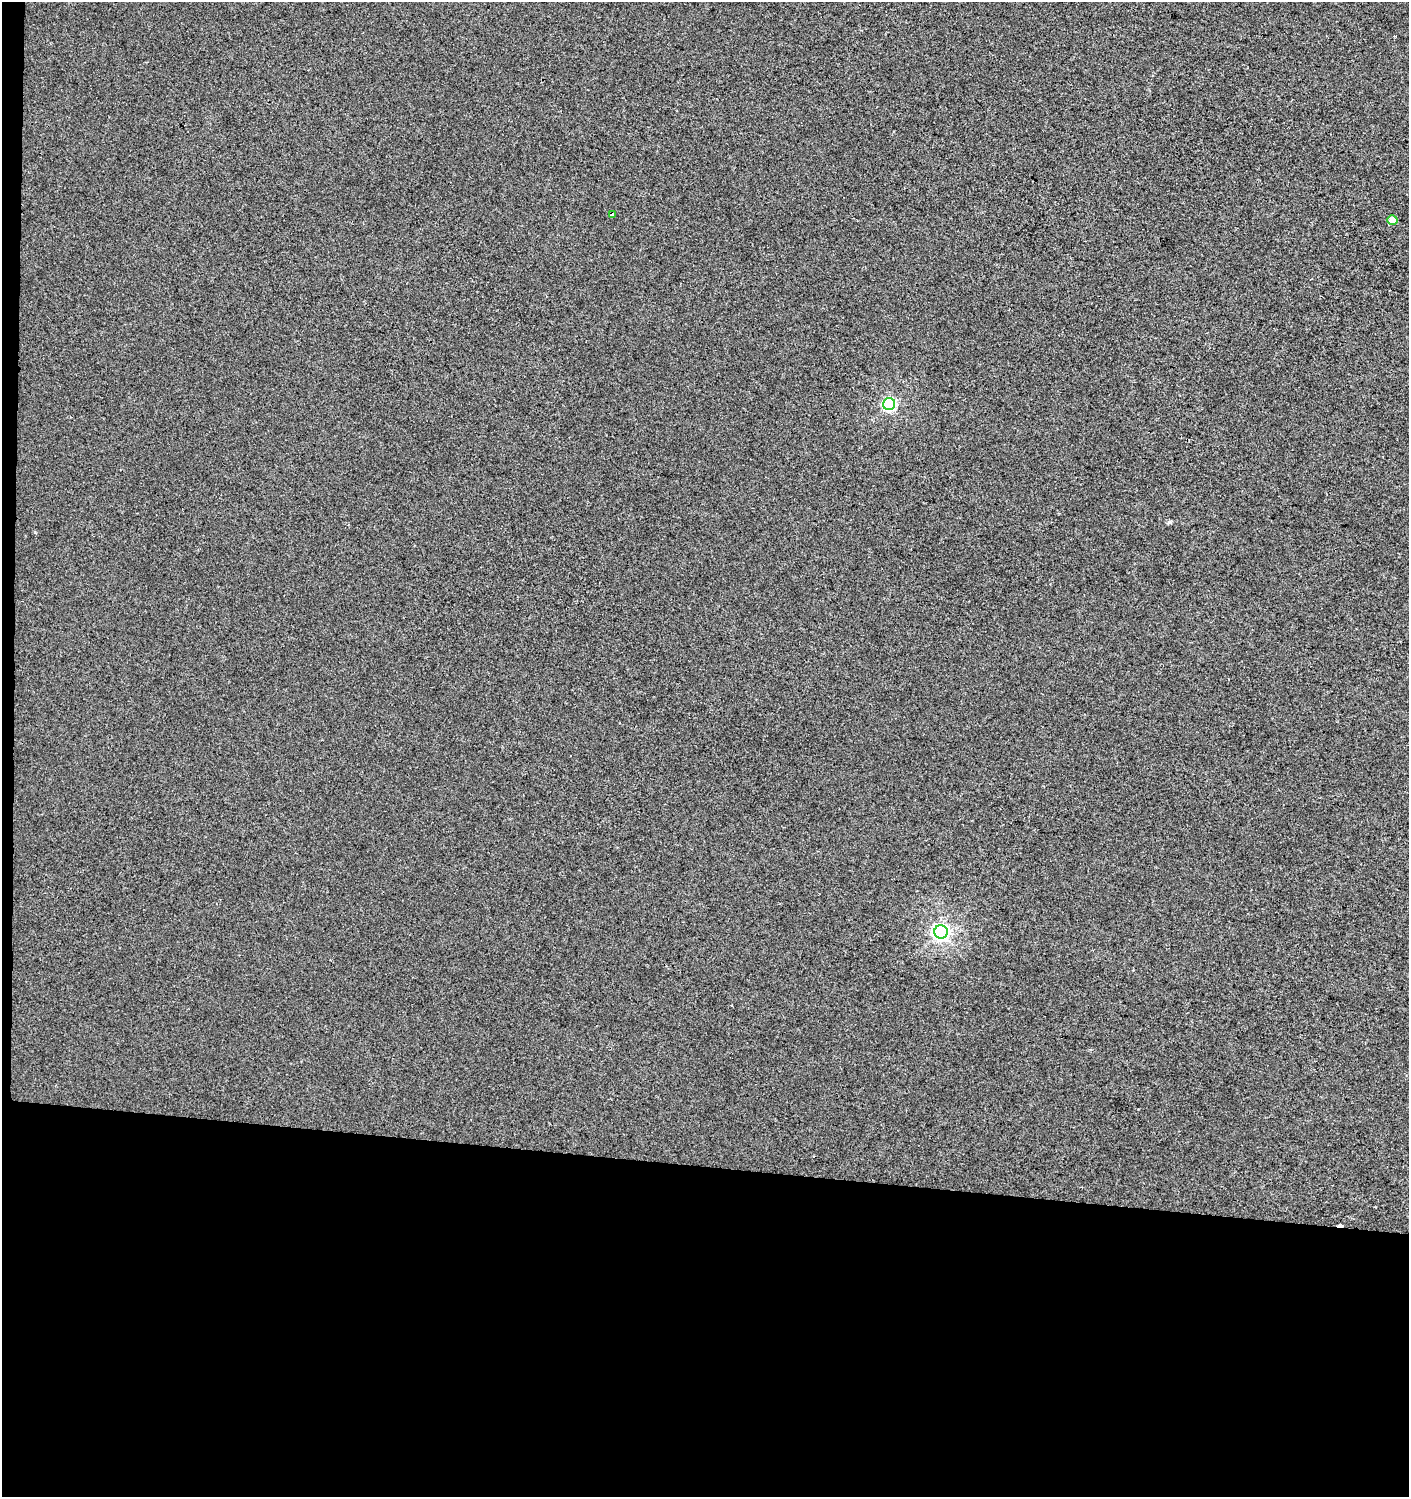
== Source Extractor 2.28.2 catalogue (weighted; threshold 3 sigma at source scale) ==
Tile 7 of 3 x 3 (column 1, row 3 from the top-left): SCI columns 285-1691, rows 1-1495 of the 4734 x 4494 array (HDU 1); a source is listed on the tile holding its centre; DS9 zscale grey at full resolution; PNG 1411 x 1499 px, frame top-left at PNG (2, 2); each listed source drawn as its Kron ellipse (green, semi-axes under 4 px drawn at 4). Shown black and unused: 23% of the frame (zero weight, under 2 of 3 exposures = <1% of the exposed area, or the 3 px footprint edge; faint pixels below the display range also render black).
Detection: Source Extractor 2.28.2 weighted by HDU 2 'WHT'; one run over the whole footprint, this tile lists its part. Background 0.00371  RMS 0.0062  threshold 0.0277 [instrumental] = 3 sigma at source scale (4.5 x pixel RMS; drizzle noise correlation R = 1.50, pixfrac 1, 0.0396/0.0396 arcsec/px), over >= 5 px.
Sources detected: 7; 3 cosmic-ray / hot-pixel residue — neither listed nor drawn; the other 4 listed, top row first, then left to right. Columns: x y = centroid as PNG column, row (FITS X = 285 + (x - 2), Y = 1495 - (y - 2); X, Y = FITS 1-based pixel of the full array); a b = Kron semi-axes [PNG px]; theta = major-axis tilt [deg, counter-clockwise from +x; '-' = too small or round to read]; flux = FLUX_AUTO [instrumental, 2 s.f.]
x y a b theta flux
612 215 4 3 - 21
1392 220 5 5 - 6.7
889 404 6 6 - 100
941 932 7 6 - 210
Overlapping masked pixels (flux is a lower limit): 1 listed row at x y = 612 215